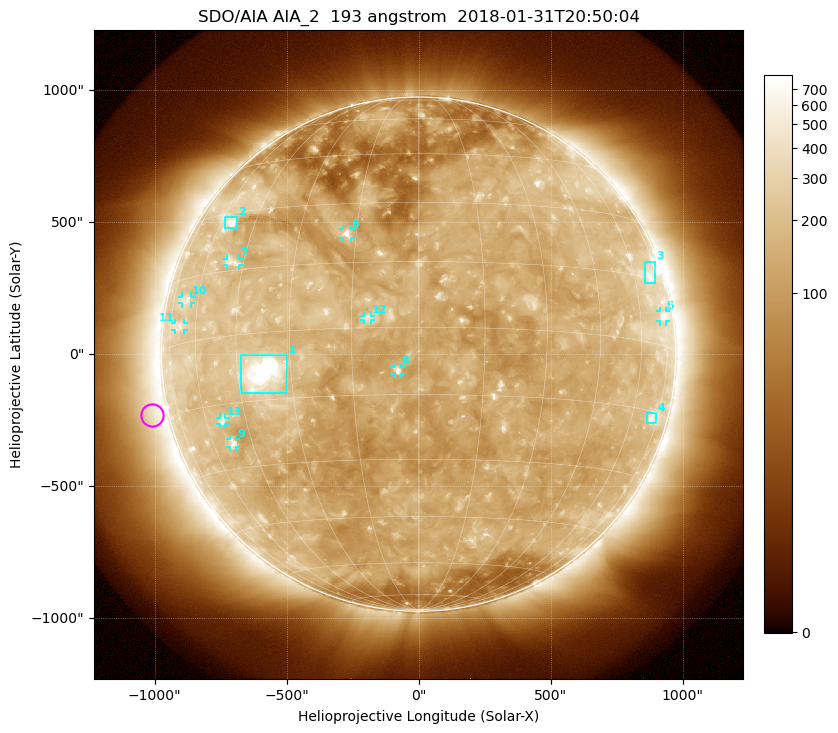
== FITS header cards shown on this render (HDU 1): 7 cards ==
TELESCOP= 'SDO/AIA'
INSTRUME= 'AIA_2'
WAVELNTH=                  193
WAVEUNIT= 'angstrom'
DATE-OBS= '2018-01-31T20:50:04.84'
CTYPE1  = 'HPLN-TAN'
CTYPE2  = 'HPLT-TAN'

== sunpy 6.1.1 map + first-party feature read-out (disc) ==
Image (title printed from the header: SDO/AIA AIA_2  193 angstrom  2018-01-31T20:50:04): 1024 x 1024 px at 2.4 arcsec/px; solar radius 974 arcsec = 406 px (full disc in frame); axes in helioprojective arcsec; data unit not stated in the header (colour bar unlabelled)
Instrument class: DISC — disc imager (sunpy class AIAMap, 193 A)
Bright regions (active regions / flare kernels): reference = the median radial profile (limb darkening/brightening removed); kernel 9 px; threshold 5 sigma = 261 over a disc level ~137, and >= 1.15x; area >= 12 px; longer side >= 10 px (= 24 arcsec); searched inside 0.97 R_sun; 13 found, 13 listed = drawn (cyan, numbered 1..; 9 of them under ~33 arcsec drawn as corner ticks so the feature stays visible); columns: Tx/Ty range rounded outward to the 5 arcsec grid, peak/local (2 s.f.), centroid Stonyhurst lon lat
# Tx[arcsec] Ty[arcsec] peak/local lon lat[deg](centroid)
1 -675..-500 -150..-5 21 -38 -9
2 -735..-685 475..520 6.9 -55 +27
3 860..900 270..350 4.1 +69 +16
4 865..900 -265..-220 3.7 +71 -17
5 915..935 125..165 4.3 +73 +7
6 -285..-255 440..475 5.6 -17 +22
7 -725..-680 335..365 3.5 -49 +17
8 -90..-65 -75..-45 5 -5 -10
9 -715..-690 -350..-320 3.9 -52 -24
10 -895..-865 190..220 3 -66 +10
11 -925..-890 90..120 3 -68 +4
12 -210..-180 130..150 3.5 -11 +2
13 -750..-730 -265..-240 3.4 -53 -19
Off-limb structures (1.02-1.3 R_sun): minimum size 162 px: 6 found; the strongest spans PA ~60..140 deg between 1.02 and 1.3 R_sun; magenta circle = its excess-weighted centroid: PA ~105 deg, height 1.07 R_sun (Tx ~-1010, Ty ~-230 arcsec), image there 1.9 x the reference